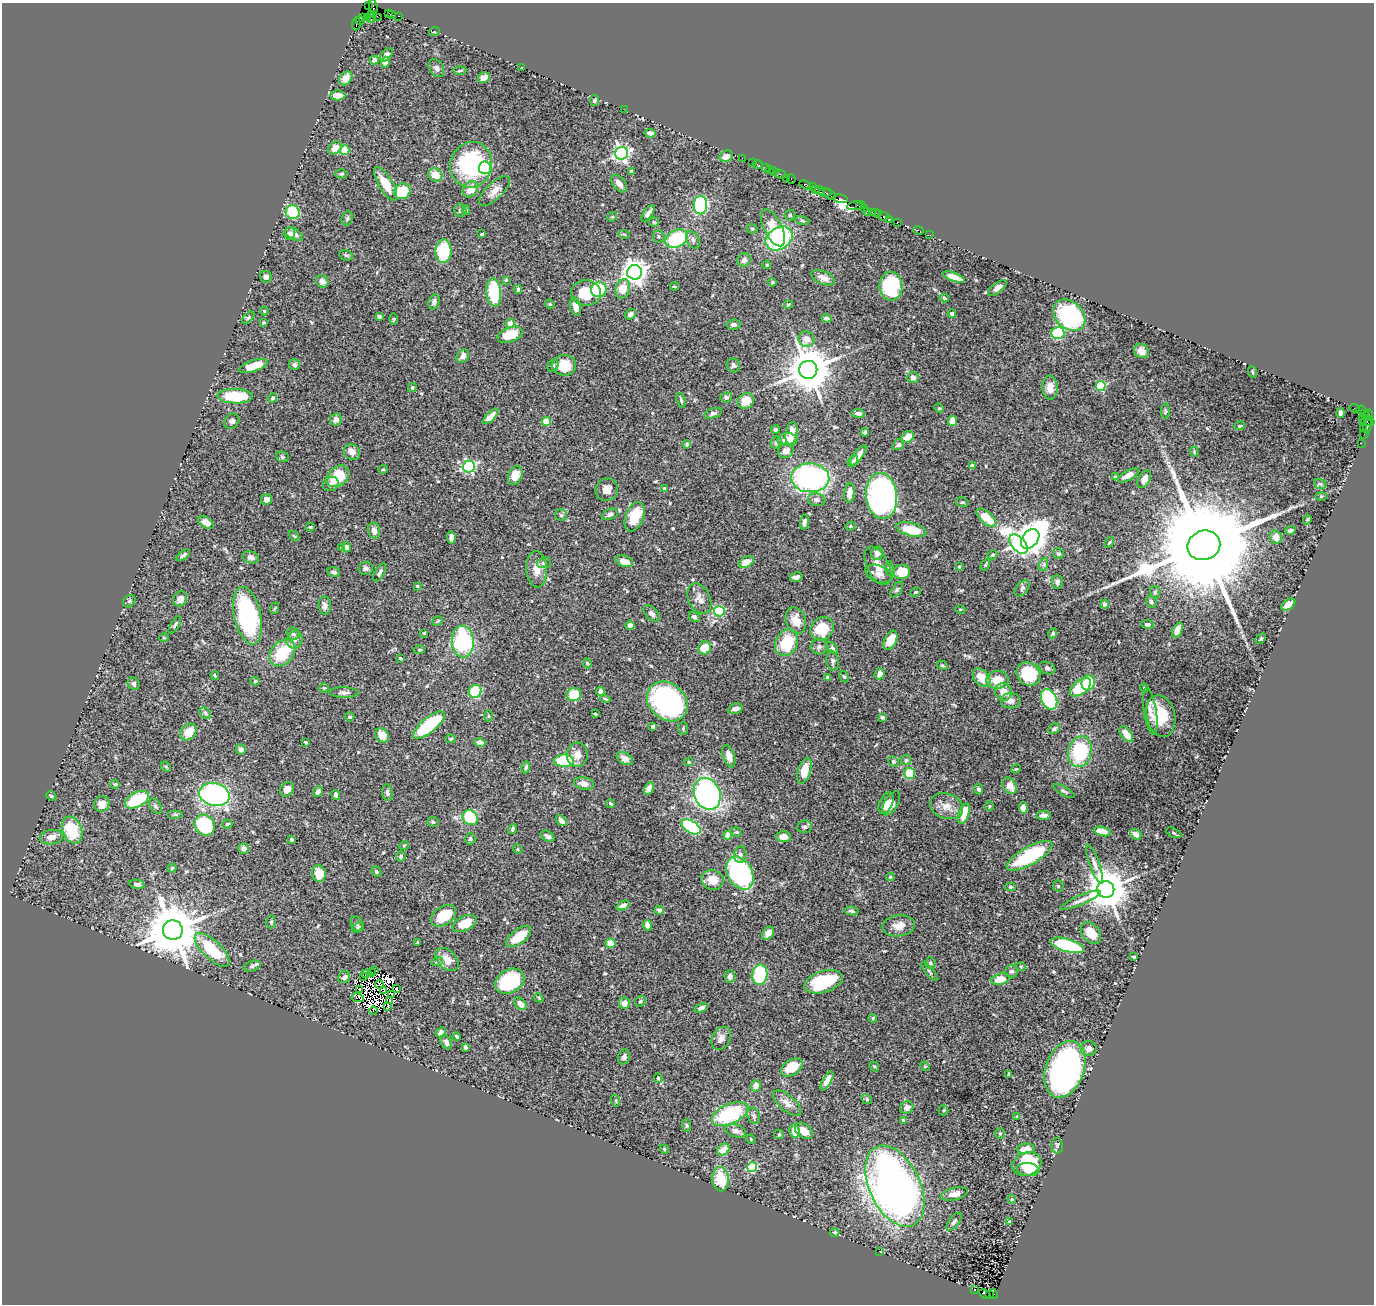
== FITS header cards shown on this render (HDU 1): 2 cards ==
NAXIS1  =                 1372
NAXIS2  =                 1302

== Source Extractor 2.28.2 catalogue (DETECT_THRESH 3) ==
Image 1372 x 1302 px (HDU 1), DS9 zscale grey, 1 PNG px = 1 image px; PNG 1376 x 1306 px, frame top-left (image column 1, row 1302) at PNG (2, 3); each listed source drawn as its Kron ellipse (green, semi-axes under 4 px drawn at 4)
Background 1.35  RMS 0.032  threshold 0.0954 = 3 sigma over >= 5 px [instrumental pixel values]
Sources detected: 545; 12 with non-positive FLUX_AUTO (blend fragments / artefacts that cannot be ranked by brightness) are neither listed nor drawn; of the other 533, the 500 brightest by FLUX_AUTO listed and drawn (33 fainter detections omitted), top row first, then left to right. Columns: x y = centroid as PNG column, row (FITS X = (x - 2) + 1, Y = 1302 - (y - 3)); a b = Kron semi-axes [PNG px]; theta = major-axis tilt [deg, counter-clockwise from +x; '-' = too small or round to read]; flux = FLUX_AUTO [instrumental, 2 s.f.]
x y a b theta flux
369 5 2 2 - 21
373 7 7 3 -82 110
389 13 3 3 - 180
371 14 3 2 - 43
392 14 3 2 - 150
399 16 3 2 - 93
378 17 2 2 - 35
363 18 3 2 - 65
367 18 2 2 - 47
371 20 3 2 - 52
360 21 4 3 - 62
356 24 6 2 85 160
434 32 5 3 - 2.3
387 55 8 4 50 8.2
374 60 4 4 - 10
385 62 5 4 - 11
521 67 3 3 - 3.1
436 68 10 7 -58 7.7
460 71 6 3 6 3.5
346 78 8 5 50 17
484 78 6 5 - 18
338 95 7 5 0 21
594 100 5 4 - 3.3
624 109 2 2 - 27
650 133 5 4 - 10
335 148 7 6 - 19
345 150 4 4 - 71
622 153 6 6 - 690
726 156 7 5 26 17
742 158 2 2 - 57
753 163 2 2 - 100
471 165 23 21 73 230
758 165 5 2 - 150
485 168 6 6 - 200
765 168 2 2 - 130
769 169 3 2 - 200
631 171 3 3 - 3.5
774 171 4 3 - 190
341 174 6 4 0 3.1
780 174 6 2 -17 150
435 175 7 6 - 30
787 178 3 2 - 69
791 179 5 3 - 210
386 184 19 7 -59 44
619 184 10 6 -49 13
805 185 6 3 -33 290
813 187 3 2 - 120
470 189 9 7 54 35
815 190 4 2 - 190
402 191 8 7 - 54
494 191 20 8 44 20
820 191 4 3 - 500
825 193 6 3 -3 730
830 194 6 3 -37 470
840 199 7 3 -12 880
700 205 9 7 89 240
856 206 9 3 10 280
859 206 3 3 - 200
864 209 4 2 - 170
460 210 7 6 - 6.2
466 210 5 3 - 3.5
867 211 4 2 - 250
293 212 7 6 - 160
872 212 3 2 - 240
648 213 9 4 54 10
875 213 3 2 - 180
878 214 3 2 - 79
790 215 5 5 - 3.2
884 216 5 3 - 360
612 217 5 4 - 2.6
347 218 7 5 70 4.3
889 219 4 2 - 83
802 221 7 3 -9 3.3
654 222 5 4 - 3.3
897 222 3 3 - 160
773 228 20 9 -64 40
752 229 5 4 - 2.8
918 230 5 3 - 110
290 233 6 5 - 6.5
294 234 10 5 -30 14
482 234 3 3 - 2.8
624 234 5 3 - 2.2
930 235 2 2 - 32
659 236 6 6 - 4
779 238 14 11 33 270
676 239 12 8 30 130
693 240 9 6 -63 7.7
443 251 12 8 88 120
346 255 7 5 -12 3.5
744 260 7 6 - 9.3
767 265 4 3 - 2.5
635 272 7 7 - 1900
266 277 6 5 - 6.8
954 277 11 4 -20 20
823 278 12 6 -23 14
506 280 3 3 - 2.6
322 281 6 6 - 9.7
772 282 4 4 - 3.2
674 286 4 3 - 2.4
891 286 14 11 -89 150
997 288 11 5 38 15
518 289 4 3 - 4.8
623 289 10 7 74 35
599 290 8 7 - 160
494 292 14 7 -85 120
586 293 15 12 -5 62
944 298 5 3 - 2.9
434 302 8 5 72 7.2
550 304 5 4 - 2.4
788 305 4 3 - 2.9
575 307 9 5 -75 12
264 311 4 4 - 2
630 314 6 5 - 8.5
952 314 4 3 - 5.5
1069 315 18 13 -43 210
379 316 4 3 - 5.3
248 318 7 4 45 3.4
826 318 5 3 - 8.6
394 319 5 3 - 2.2
264 322 4 3 - 2.9
510 323 4 4 - 23
734 324 7 5 5 7.3
1058 333 6 6 - 120
510 335 13 7 20 49
806 339 8 7 - 18
1142 351 8 6 -38 16
463 356 7 5 56 9.4
294 365 5 5 - 6.3
564 365 12 10 -7 41
733 365 7 6 - 5.9
253 366 15 5 18 43
553 366 6 5 - 3.7
808 370 9 9 - 9900
1253 372 6 3 -71 2.1
913 377 6 5 - 7.7
1101 386 5 5 - 120
1050 387 12 7 -88 18
412 388 5 4 - 3.1
235 396 18 7 -2 89
726 397 6 5 - 4.8
273 398 4 4 - 5.1
681 400 7 4 -74 3.6
746 401 8 7 - 30
939 408 5 4 - 2.2
1354 408 5 3 - 1100
1361 410 5 3 - 130
1165 411 8 3 -90 3.2
713 413 9 5 17 5.5
858 413 6 4 -6 6.7
1341 413 5 4 - 7.9
1365 413 4 3 - 51
1369 415 5 2 - 170
491 416 10 4 45 17
336 420 6 5 - 9.3
1367 420 8 5 -26 310
232 421 8 6 45 7.5
546 421 4 4 - 68
953 421 5 4 - 22
1363 423 4 2 - 180
1240 426 5 4 - 2.6
1367 426 8 3 79 440
1363 428 3 2 - 55
775 430 4 3 - 5.7
865 432 4 4 - 4
792 433 11 6 80 25
1364 434 4 2 - 42
908 437 7 5 34 27
787 440 10 6 3 26
776 442 6 5 - 4.4
1361 443 2 2 - 30
687 444 4 4 - 4.9
898 445 5 5 - 6.8
786 451 8 7 - 16
352 452 8 7 - 13
1194 452 5 4 - 2.3
858 455 12 4 54 14
282 457 6 5 - 3.4
853 461 6 4 60 5.1
972 465 4 3 - 5.5
469 466 6 6 - 330
383 469 5 4 - 2.7
515 475 10 7 70 28
1128 475 11 5 28 15
338 476 12 9 41 68
1115 477 4 3 - 2.7
810 478 19 14 -2 500
1144 479 9 5 63 14
331 484 8 7 - 8.5
1320 484 6 5 - 3.9
607 489 12 11 - 16
665 489 4 3 - 10
849 493 10 5 84 20
882 496 23 15 -84 580
1321 496 6 4 2 2
266 499 5 5 - 8.9
817 500 9 6 -9 8.9
962 502 6 5 - 3.8
610 514 8 5 23 7.6
561 515 6 6 - 4.9
634 517 15 9 68 70
986 518 12 6 -41 52
1307 520 5 3 - 2.4
804 522 7 4 82 9.5
206 523 8 5 -33 19
850 526 5 4 - 2.7
310 527 4 3 - 2.5
911 529 15 6 -14 71
1290 530 5 3 - 5.4
374 531 8 5 -77 12
294 536 6 3 -43 2.4
451 537 6 4 -84 11
1276 537 6 5 - 21
1030 539 11 7 52 3100
1109 542 6 3 53 2.3
1018 544 11 6 -48 780
1204 545 17 14 21 77000
342 547 4 4 - 13
346 547 5 4 - 7.6
877 553 7 6 - 16
1058 554 5 5 - 4.5
183 555 7 3 37 5.1
993 555 5 4 - 3.6
251 557 8 5 -14 10
624 561 9 5 -18 18
746 562 8 5 30 27
544 563 7 5 9 5.7
1044 564 7 4 72 4.8
985 565 6 4 62 2.9
878 566 21 11 -64 28
959 567 3 3 - 2.1
366 568 7 6 - 6.5
889 568 7 4 -89 3.2
537 569 18 10 -86 25
334 572 6 5 - 6.7
380 572 10 4 61 5.3
902 572 8 7 - 46
879 574 14 8 -20 15
796 577 6 4 14 10
1057 582 7 5 -86 5.4
417 586 3 3 - 3.3
1022 588 9 5 51 5.8
897 590 9 4 55 4
915 592 5 3 - 2.4
1155 592 6 5 - 3.4
180 599 8 6 57 13
699 599 16 10 -64 17
129 601 7 5 44 2.8
1151 602 6 5 - 4
1104 604 4 4 - 5.1
325 605 9 6 -84 8
1288 605 8 5 38 25
275 608 6 3 70 2.3
960 609 5 3 - 2.1
719 611 5 5 - 160
651 614 10 6 -47 7.4
248 616 29 13 -77 290
694 617 6 5 - 8.6
796 620 13 10 -70 30
437 621 5 3 - 2.5
1147 624 6 4 -6 5.1
175 625 10 4 59 4.1
630 625 5 4 - 11
822 629 12 11 - 72
1177 630 8 4 67 12
424 633 4 4 - 2.1
1053 633 5 4 - 3.5
293 634 6 6 - 6.1
164 638 5 3 - 2
1261 639 6 4 45 2.8
295 640 9 7 60 10
890 640 10 6 65 44
463 641 16 11 -88 230
787 643 14 11 62 87
819 646 8 8 - 7.3
705 648 7 6 - 37
832 648 7 4 -46 3.5
419 650 5 3 - 2.2
282 653 15 11 47 83
400 658 4 3 - 2.5
833 661 10 6 -80 6.2
587 663 5 4 - 3.3
942 665 6 4 -28 3.1
1047 668 8 6 -25 6
880 674 5 5 - 14
1028 674 12 11 - 91
215 675 4 3 - 2.4
827 677 3 3 - 6.8
844 677 6 4 -61 2.8
982 678 10 7 -48 32
997 680 11 9 5 33
255 681 5 4 - 3.3
1088 683 8 6 70 130
134 684 6 5 - 6.3
1080 687 12 7 38 88
324 688 5 4 - 2.7
1144 688 4 4 - 2.4
475 691 6 6 - 85
600 691 4 4 - 9.8
344 692 14 5 -1 8.2
1003 692 9 8 - 21
574 694 7 6 - 55
605 699 5 3 - 2.8
1049 699 11 7 -64 220
667 701 22 18 -42 380
1011 701 10 7 0 10
735 709 7 5 14 10
1150 711 24 6 -81 16
205 713 6 5 - 3.9
595 714 3 2 - 2.4
488 716 6 4 -89 2.2
1161 716 21 14 -77 64
350 717 5 4 - 3.8
882 717 4 3 - 4.2
429 725 19 7 40 150
653 727 4 4 - 6.3
683 728 6 4 90 3.4
1054 729 6 5 - 5.1
188 732 9 7 49 41
1126 734 9 5 -52 27
382 735 8 6 -47 28
451 739 5 4 - 3.4
305 742 3 3 - 3
480 742 5 4 - 11
241 749 5 5 - 7.3
1080 752 16 11 74 150
577 755 12 10 85 19
729 756 11 5 -71 16
625 759 9 5 -31 11
906 760 5 5 - 4.1
564 761 10 6 -2 110
689 762 4 4 - 2.6
893 762 6 4 -46 4.5
166 767 6 4 -46 2.9
526 767 6 4 72 4
1016 769 5 4 - 2.2
804 771 13 6 73 39
910 773 5 5 - 56
584 783 10 6 -11 18
115 784 5 4 - 4.2
1010 786 9 6 -56 21
649 788 7 4 61 12
287 789 8 6 51 18
979 789 5 4 - 5.4
1064 791 12 4 -29 4.7
318 792 6 4 48 6.4
387 792 8 5 -83 5.9
214 794 15 11 -14 480
707 794 16 13 -66 740
336 795 5 4 - 6.5
51 796 6 4 -44 2.6
137 800 13 7 27 130
886 803 11 6 64 16
891 803 13 6 58 19
102 804 8 7 - 21
610 804 4 3 - 2.5
155 806 8 5 -60 5.1
946 806 17 12 -20 25
989 806 4 4 - 2.3
1023 808 6 4 -86 17
964 814 10 5 72 61
176 815 8 4 0 3.6
1044 815 7 4 1 7.7
470 818 8 7 - 89
561 820 6 4 -48 9.7
433 822 6 5 - 3.5
227 824 5 4 - 3.4
205 825 11 9 -56 140
691 827 10 6 -30 190
804 827 7 6 - 5.5
512 829 5 3 - 3.8
72 830 14 9 -70 88
1103 831 9 4 -14 27
736 832 6 4 -18 3
1174 833 8 4 -26 3.1
1136 834 6 5 - 14
728 835 4 4 - 39
548 836 7 5 -28 8
51 837 12 7 9 17
783 837 7 5 -2 17
470 839 6 5 - 4.1
292 840 3 3 - 3.6
404 845 5 3 - 2
244 848 5 5 - 11
518 849 5 4 - 2.8
740 855 8 6 83 7.4
401 856 5 5 - 3.2
1030 856 26 9 30 170
1095 864 20 5 -71 12
172 868 4 4 - 2.8
376 872 5 4 - 4
319 873 8 7 - 40
740 873 17 12 -62 280
890 877 4 4 - 2.1
712 880 11 10 - 31
137 884 8 4 -11 6.4
1058 886 5 5 - 2.9
1011 887 5 4 - 3.2
1106 890 8 8 - 7900
1081 900 22 5 23 12
623 905 7 4 24 13
659 910 5 4 - 8.2
851 911 7 3 -10 4.4
443 916 14 9 35 57
271 922 6 4 -89 3.6
357 924 8 5 -65 4.8
465 924 13 7 26 48
647 925 5 4 - 14
899 926 16 10 6 22
358 927 7 3 37 2.7
173 930 10 10 - 14000
768 933 7 5 53 17
1091 933 12 8 -51 34
519 937 14 7 37 49
418 943 3 3 - 2.3
610 943 5 4 - 31
1067 945 17 6 -15 170
212 950 22 9 -43 110
1134 957 4 3 - 2.8
447 959 14 9 -45 26
437 962 6 4 20 3.2
930 963 6 5 - 3.8
252 966 9 5 17 5.2
1021 967 5 3 - 2
374 971 3 2 - 2.6
1011 971 6 6 - 4.5
372 972 3 2 - 3
929 972 11 4 -50 4.8
366 974 2 2 - 3.2
760 975 10 7 86 140
363 976 2 2 - 3.8
730 976 6 5 - 6.9
344 977 6 5 - 6.9
1000 979 9 5 14 34
510 981 15 11 31 150
823 982 19 10 17 140
379 984 4 2 - 3.9
397 988 2 2 - 3.5
359 990 4 2 - 2.8
384 991 2 2 - 3
391 994 3 2 - 3.9
358 998 6 3 -8 5
539 998 5 3 - 2.1
390 1000 2 2 - 4.4
640 1001 6 5 - 3.8
624 1003 5 5 - 18
521 1004 7 5 -46 16
388 1006 3 2 - 4.2
701 1008 7 4 25 8.3
373 1011 4 2 - 3.1
873 1018 4 3 - 2.3
441 1032 6 4 46 7.9
457 1037 4 3 - 2.9
721 1038 12 9 61 13
446 1042 7 5 -62 8
465 1047 4 3 - 4.6
1089 1048 8 7 - 10
624 1057 7 6 - 6.8
874 1066 5 4 - 2.8
925 1066 5 4 - 2.5
792 1067 12 7 32 43
1065 1069 29 19 70 750
1008 1074 3 2 - 2
658 1078 5 4 - 3.2
827 1081 10 4 61 24
756 1086 6 4 67 14
867 1099 6 4 -26 3
616 1101 6 4 -72 2.9
787 1103 17 8 -41 16
907 1108 7 6 - 13
944 1110 5 5 - 2.9
730 1114 19 10 24 160
754 1116 8 6 -68 5.7
1017 1117 4 4 - 2.6
903 1120 3 3 - 4.3
687 1125 6 4 -87 3.3
735 1131 11 6 -16 12
795 1131 7 5 -78 19
804 1131 10 7 -38 21
1000 1133 5 5 - 3
779 1134 5 4 - 2.5
751 1139 4 4 - 2.1
1057 1146 8 5 -89 4.5
664 1149 5 4 - 2.1
1026 1149 9 5 4 21
723 1150 7 5 39 23
1027 1164 15 11 20 110
752 1167 5 4 - 140
1028 1169 11 6 -4 55
721 1179 12 8 -88 65
895 1186 43 25 -64 1500
954 1194 14 6 13 15
1012 1199 4 4 - 2.6
954 1222 10 5 53 6.1
1010 1222 4 4 - 3.8
835 1233 5 4 - 2.5
879 1251 3 2 - 7.7
974 1290 3 2 - 2.5
985 1294 6 3 -29 360
993 1294 4 3 - 160
990 1295 4 2 - 240
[33 fainter detections neither listed nor drawn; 12 non-positive-flux detections neither listed nor drawn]